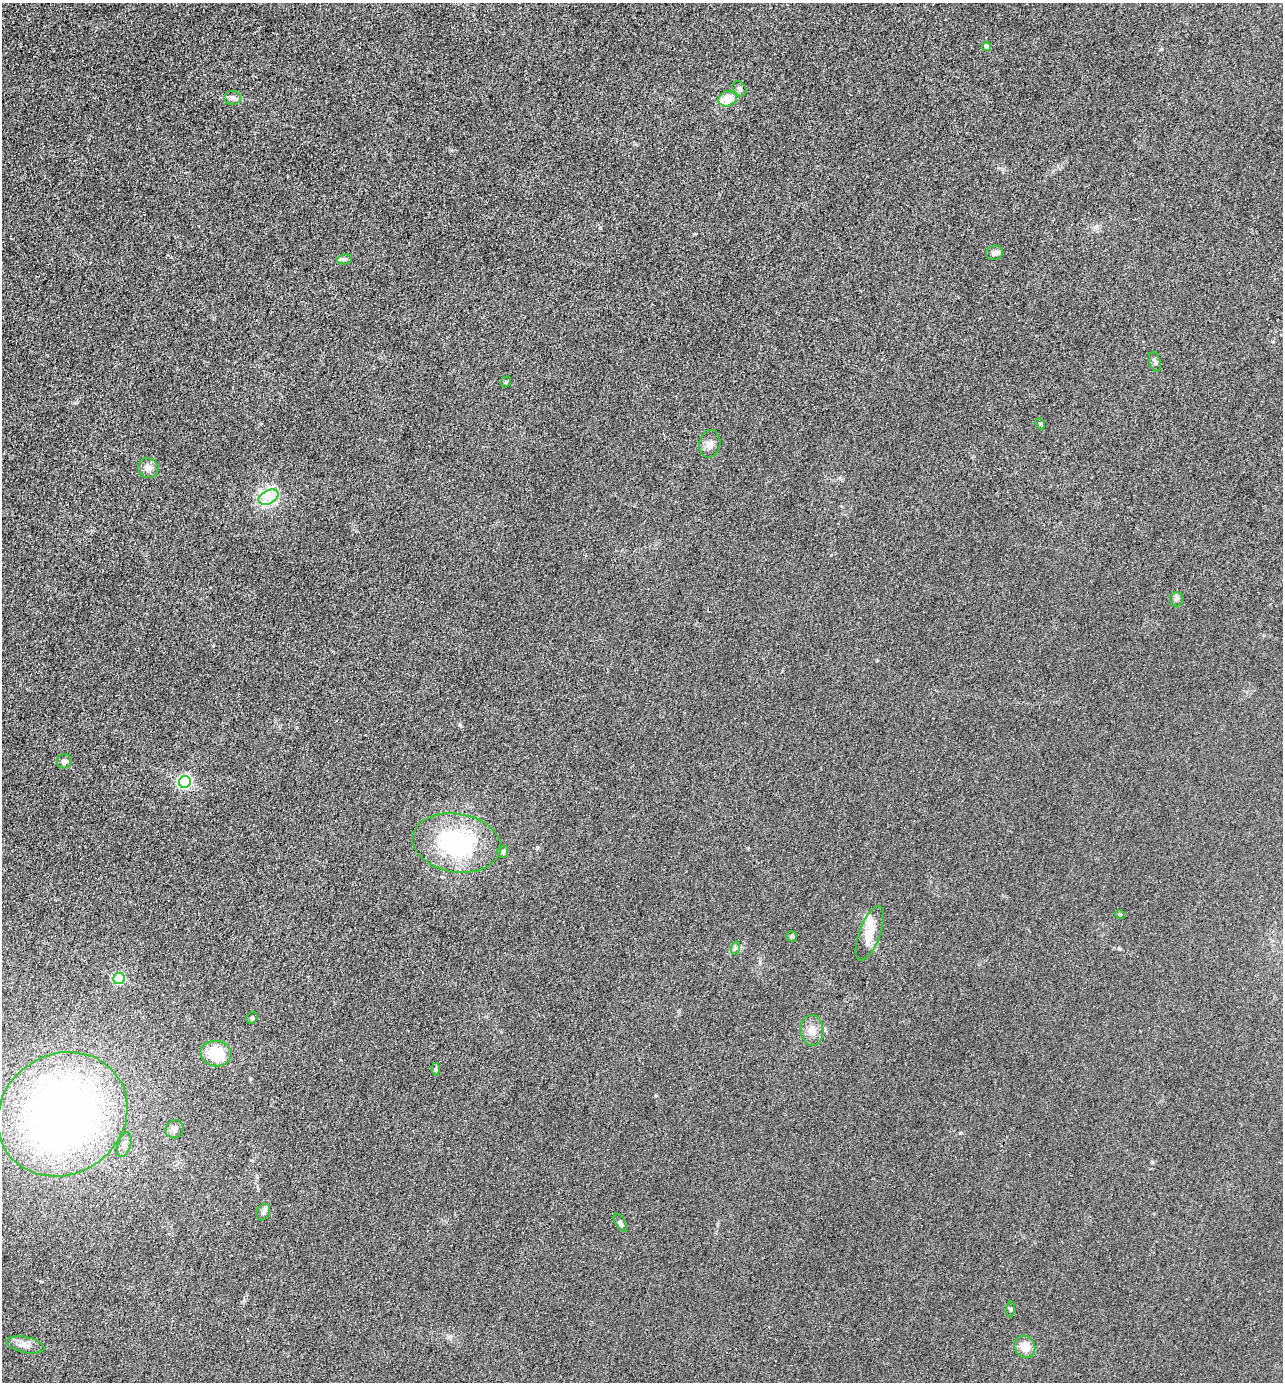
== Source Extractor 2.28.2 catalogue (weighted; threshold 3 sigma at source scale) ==
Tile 11 of 4 x 4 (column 3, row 3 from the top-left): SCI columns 2836-4116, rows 1382-2761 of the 5536 x 5523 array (HDU 1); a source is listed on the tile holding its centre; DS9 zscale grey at full resolution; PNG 1285 x 1384 px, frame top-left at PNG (2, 3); each listed source drawn as its Kron ellipse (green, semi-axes under 4 px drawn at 4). Shown black and unused: <1% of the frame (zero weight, under 3 of 4 exposures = <1% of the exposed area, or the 3 px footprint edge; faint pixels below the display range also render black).
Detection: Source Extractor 2.28.2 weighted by HDU 2 'WHT'; one run over the whole footprint, this tile lists its part. Background 0.0282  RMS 0.0049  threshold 0.022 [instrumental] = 3 sigma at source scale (4.5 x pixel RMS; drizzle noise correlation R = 1.50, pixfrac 1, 0.05/0.05 arcsec/px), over >= 5 px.
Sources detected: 36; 2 inside a brighter listed object's ellipse — not listed separately; the other 34 listed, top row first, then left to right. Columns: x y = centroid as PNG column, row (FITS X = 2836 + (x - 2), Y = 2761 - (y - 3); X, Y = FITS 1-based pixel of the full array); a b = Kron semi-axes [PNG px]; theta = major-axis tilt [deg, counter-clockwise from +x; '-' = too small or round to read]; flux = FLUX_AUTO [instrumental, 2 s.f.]
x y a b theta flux
987 46 5 4 - 2
739 89 8 6 -57 1.5
233 98 8 7 - 1.6
728 99 9 7 22 8
995 253 9 7 18 1.9
345 259 7 5 6 1
1155 362 10 5 -74 1.4
506 382 6 4 48 0.67
1040 424 6 4 -67 0.72
710 444 14 10 78 3.1
148 468 10 9 - 2.6
268 497 10 7 27 4
1176 599 7 6 - 1.5
64 761 7 7 - 1.3
185 782 6 6 - 90
456 843 44 29 -9 53
503 852 6 5 - 1.2
1120 914 5 3 - 0.42
870 933 29 10 69 7.7
792 936 5 5 - 0.8
735 948 6 4 72 0.93
119 979 6 5 - 43
252 1018 6 5 - 0.69
812 1030 15 11 -87 4.5
216 1054 16 12 -8 15
436 1069 6 4 89 0.76
62 1114 67 60 33 330
175 1129 9 8 - 2.3
124 1145 13 6 73 2.4
263 1212 9 6 66 1.6
620 1223 10 4 -60 1.1
1011 1309 8 4 -89 0.71
25 1345 19 8 -11 3.5
1025 1347 11 10 - 6.4
Unlisted compact peaks at least as high as the median listed source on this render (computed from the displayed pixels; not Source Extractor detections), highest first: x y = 460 725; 1152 1162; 656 1095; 960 1133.